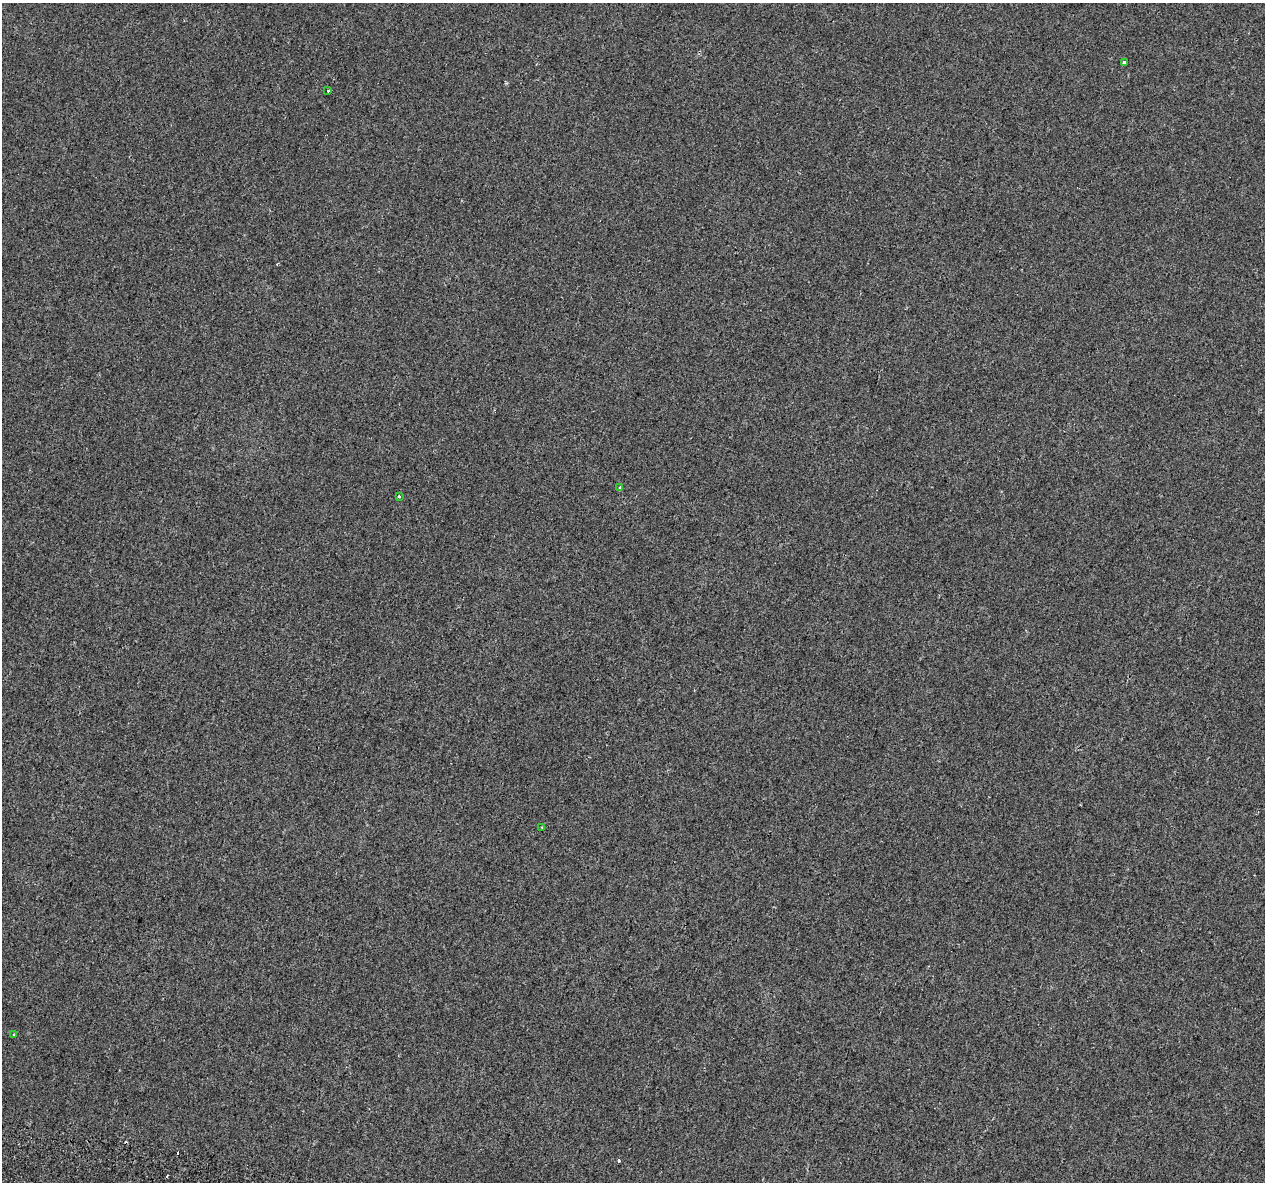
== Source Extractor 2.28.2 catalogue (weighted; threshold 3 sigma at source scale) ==
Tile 7 of 4 x 4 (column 3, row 2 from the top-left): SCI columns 2623-3885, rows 2746-3925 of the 5235 x 5432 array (HDU 1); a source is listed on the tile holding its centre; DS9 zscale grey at full resolution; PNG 1267 x 1184 px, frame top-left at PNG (2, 3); each listed source drawn as its Kron ellipse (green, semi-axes under 4 px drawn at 4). Shown black and unused: <1% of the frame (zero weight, under 2 of 3 exposures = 7% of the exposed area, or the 3 px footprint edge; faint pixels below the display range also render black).
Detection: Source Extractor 2.28.2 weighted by HDU 2 'WHT'; one run over the whole footprint, this tile lists its part. Background -3.38e-04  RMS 0.0045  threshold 0.0203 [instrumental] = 3 sigma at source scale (4.5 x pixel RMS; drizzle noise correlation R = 1.50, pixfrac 1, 0.0396/0.0396 arcsec/px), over >= 5 px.
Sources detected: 9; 3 cosmic-ray / hot-pixel residue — neither listed nor drawn; the other 6 listed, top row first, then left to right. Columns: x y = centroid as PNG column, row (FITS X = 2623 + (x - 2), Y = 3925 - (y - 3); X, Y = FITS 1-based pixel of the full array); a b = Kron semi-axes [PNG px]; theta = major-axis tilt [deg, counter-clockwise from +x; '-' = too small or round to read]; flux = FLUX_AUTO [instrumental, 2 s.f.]
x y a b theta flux
1124 62 3 3 - 0.82
328 90 3 3 - 2
620 488 4 3 - 1.1
399 496 3 3 - 0.63
542 828 4 3 - 0.33
14 1035 4 2 - 0.34